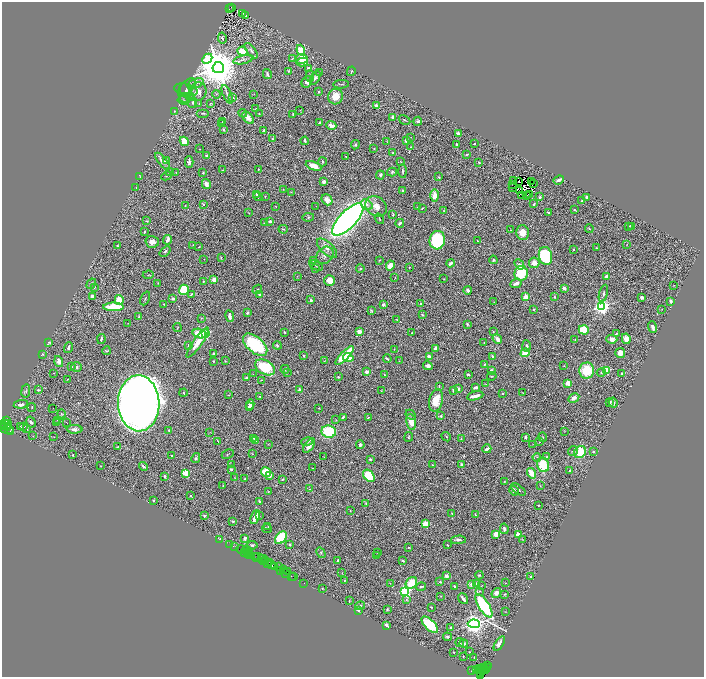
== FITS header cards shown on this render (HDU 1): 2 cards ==
NAXIS1  =                 1404
NAXIS2  =                 1350

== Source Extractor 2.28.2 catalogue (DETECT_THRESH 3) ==
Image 1404 x 1350 px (HDU 1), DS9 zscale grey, zoomed out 1/2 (1 PNG px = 2 x 2 image px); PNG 706 x 679 px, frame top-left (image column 1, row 1350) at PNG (2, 2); each listed source drawn as its Kron ellipse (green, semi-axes under 4 px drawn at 4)
Background 0.978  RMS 0.03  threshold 0.0906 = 3 sigma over >= 5 px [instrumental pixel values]
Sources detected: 608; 58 cannot appear on this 1/2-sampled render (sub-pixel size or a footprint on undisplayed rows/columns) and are neither listed nor drawn; of the other 550, the 500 brightest by FLUX_AUTO listed and drawn (50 fainter detections omitted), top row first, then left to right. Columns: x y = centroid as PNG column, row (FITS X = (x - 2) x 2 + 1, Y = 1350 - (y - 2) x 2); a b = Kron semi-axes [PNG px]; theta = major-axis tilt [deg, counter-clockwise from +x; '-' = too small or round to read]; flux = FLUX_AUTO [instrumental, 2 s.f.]
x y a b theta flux
232 8 4 2 - 170
229 9 2 1 - 160
242 13 2 1 - 2.2
246 16 3 1 - 2.8
222 38 5 3 - 8.4
301 50 5 4 - 140
242 51 5 4 - 150
251 51 9 3 -53 15
207 59 5 4 - 260
292 59 2 2 - 3.9
302 59 6 5 - 81
243 60 10 3 13 14
302 62 6 3 13 50
218 68 5 5 - 31000
309 68 3 3 - 23
289 71 4 3 - 5.9
351 71 5 2 - 4.9
320 72 3 2 - 3.8
267 74 5 2 - 12
310 76 6 4 -89 18
315 78 7 4 58 22
307 82 6 5 - 38
196 83 8 2 18 13
341 84 8 2 3 6.5
188 86 9 6 45 22
186 90 12 6 -13 19
319 91 2 2 - 8.3
198 92 9 8 - 50
184 93 10 6 -86 28
216 94 4 2 - 3.9
227 94 10 3 -66 13
254 94 2 1 - 2.4
190 96 4 4 - 9.7
336 96 8 7 - 78
232 98 3 2 - 8
183 100 6 3 -7 11
193 103 5 4 - 11
211 103 3 3 - 4
199 104 4 3 - 5.4
377 106 4 3 - 31
256 108 3 2 - 2.2
300 110 2 2 - 2.8
174 111 3 2 - 2.1
203 113 6 2 0 4.6
243 113 4 3 - 6.4
259 114 2 1 - 3
293 114 2 2 - 4.5
393 117 4 2 - 19
248 118 7 4 -45 43
404 120 6 2 -29 7.2
418 121 4 4 - 9.8
223 122 2 2 - 4.9
320 123 2 2 - 8.5
221 124 3 2 - 6.2
331 125 5 3 - 54
223 129 4 2 - 8
264 130 3 2 - 4.4
458 134 3 2 - 28
410 138 3 2 - 3.6
273 139 4 3 - 6.9
407 140 3 3 - 44
184 141 5 3 - 140
305 141 4 2 - 11
387 141 3 2 - 3.5
457 144 2 2 - 28
474 144 2 2 - 8.4
355 145 5 4 - 8.7
411 147 3 2 - 5.1
200 149 2 2 - 2.8
374 149 3 2 - 4.2
393 153 3 2 - 6.3
467 154 3 2 - 5.8
207 156 3 2 - 13
346 156 2 1 - 2.9
162 161 10 3 -52 32
167 161 3 2 - 30
189 162 6 3 -89 18
322 162 4 2 - 8.7
401 162 3 2 - 3.7
479 162 2 2 - 4.9
313 166 8 4 -23 68
258 169 2 2 - 4.5
222 170 2 2 - 3
403 171 7 2 -88 7.5
169 172 2 2 - 3.1
176 172 2 2 - 2.3
392 172 5 4 - 8.8
203 173 2 2 - 4.9
380 175 4 3 - 11
166 176 5 3 - 5.9
140 177 3 2 - 2.7
439 177 2 2 - 6.1
513 180 4 2 - 3.4
559 180 5 2 - 27
324 181 4 3 - 24
518 181 2 1 - 3.5
531 181 2 1 - 3.1
534 183 2 1 - 17
206 184 5 4 - 36
513 185 2 1 - 5.2
136 187 2 1 - 2.7
513 187 2 1 - 3.7
283 189 2 2 - 2.8
403 190 3 3 - 11
520 191 2 1 - 4.2
291 192 3 2 - 2.5
257 194 3 2 - 5.7
435 195 6 4 89 49
521 195 2 1 - 2.1
530 195 2 1 - 4.7
265 196 2 2 - 4.1
527 196 2 1 - 2.6
258 197 4 2 - 5.5
540 197 3 2 - 9.7
586 197 4 3 - 15
327 200 6 5 - 54
582 201 4 2 - 11
203 204 3 2 - 8.8
534 204 3 2 - 8.1
185 205 2 2 - 3.1
367 205 6 5 - 21
276 206 3 2 - 2.7
316 206 2 1 - 4.9
376 206 11 9 -35 73
417 207 3 2 - 2.8
422 208 3 1 - 3.8
575 210 2 2 - 3.6
444 211 3 3 - 5
549 212 3 2 - 8.5
249 213 3 2 - 3.5
393 214 4 3 - 5.7
308 217 6 4 10 8.4
379 219 5 3 - 8.1
348 220 21 8 46 3900
146 221 3 2 - 4.4
270 221 4 3 - 12
264 223 2 2 - 5.3
400 223 4 3 - 16
629 226 2 2 - 2.3
632 226 4 2 - 11
589 228 4 2 - 5
283 229 5 3 - 6.7
511 230 2 2 - 7.2
144 232 3 2 - 4.4
523 232 7 6 - 70
167 240 5 2 - 27
437 240 9 7 77 510
477 241 2 2 - 6.1
152 242 6 6 - 36
193 245 4 2 - 6.3
627 245 2 1 - 2.2
117 246 3 2 - 3.9
199 247 3 2 - 3.6
327 248 12 6 -42 47
596 248 2 1 - 3.6
573 249 2 2 - 5.4
165 251 6 4 41 12
325 255 9 7 44 30
545 256 9 6 -77 570
221 257 2 1 - 4
204 259 2 1 - 2.4
313 260 3 2 - 4.6
379 260 2 2 - 3.5
493 260 4 4 - 9.4
451 263 4 2 - 15
534 263 5 5 - 53
519 264 6 4 -50 22
316 265 7 4 -28 9.1
390 266 5 4 - 67
409 267 2 2 - 4.1
315 268 3 2 - 2.5
360 269 4 3 - 6.1
521 273 7 7 - 260
148 275 5 2 - 3.7
297 276 3 2 - 2.9
607 276 4 3 - 28
395 277 2 2 - 3.4
214 279 4 4 - 42
444 279 2 1 - 2.6
330 280 5 5 - 74
204 281 4 3 - 5.3
158 283 2 2 - 3.6
516 283 6 3 24 33
91 284 5 3 - 10
674 285 2 2 - 2.5
95 287 2 2 - 3.3
564 288 3 2 - 26
257 289 5 2 - 4.5
184 290 5 5 - 310
468 290 4 3 - 19
603 293 9 3 75 14
191 294 4 2 - 14
259 294 3 2 - 15
92 296 4 3 - 39
526 297 3 2 - 170
554 297 3 2 - 4.3
642 297 3 3 - 24
145 298 7 2 66 6.6
173 299 4 3 - 9
119 300 5 3 - 130
311 300 2 2 - 22
671 301 2 2 - 18
494 302 2 2 - 2.8
164 304 2 1 - 3.6
420 304 2 2 - 15
383 305 3 3 - 18
601 306 4 4 - 2800
113 307 10 4 0 300
533 309 3 2 - 4.3
662 309 3 2 - 2.5
371 311 4 3 - 5.8
248 313 3 2 - 7.2
422 315 3 2 - 4.9
230 316 6 3 -80 33
139 317 2 2 - 16
201 318 3 2 - 3.6
397 320 4 2 - 4.4
128 323 2 2 - 2.3
467 324 3 2 - 6.3
653 327 6 3 -71 29
177 328 4 2 - 4.5
584 330 5 4 - 180
359 331 4 4 - 27
285 332 2 2 - 7.3
493 332 3 3 - 4.8
205 333 3 3 - 640
412 333 2 1 - 3.2
199 334 7 4 -15 120
616 334 3 3 - 10
101 339 5 2 - 12
497 339 5 3 - 31
612 339 5 4 - 41
626 339 5 4 - 45
575 340 3 2 - 3.4
49 342 3 3 - 6.4
198 342 18 4 55 93
484 342 2 1 - 2.6
255 345 14 8 -41 470
277 345 4 3 - 7.4
188 346 3 3 - 4.5
527 346 6 3 -85 14
68 348 5 3 - 12
436 348 4 3 - 33
394 349 2 2 - 2.5
106 351 4 2 - 6.7
525 353 5 4 - 110
620 353 5 5 - 50
43 354 4 3 - 4.5
213 354 3 2 - 10
303 355 3 2 - 5.7
345 355 12 4 46 240
429 356 3 2 - 20
492 356 3 3 - 7.3
348 358 5 3 - 190
387 359 4 2 - 6.9
214 361 2 2 - 5
225 361 2 2 - 3.7
324 361 3 2 - 2.9
399 361 2 2 - 2.2
59 362 6 4 -72 23
485 365 4 3 - 6.2
428 366 5 4 - 28
564 366 2 2 - 2.3
71 367 2 1 - 2.2
76 367 5 4 - 14
265 367 11 7 -29 280
285 369 4 2 - 16
607 370 3 3 - 280
491 371 3 3 - 14
587 371 8 7 - 220
288 372 3 2 - 3.5
367 372 3 3 - 31
601 372 4 3 - 8.1
54 373 2 2 - 2.4
622 373 4 2 - 7.8
253 374 2 1 - 4.1
468 374 4 2 - 10
384 375 2 1 - 2.7
492 376 4 2 - 4.1
338 377 3 2 - 5
246 378 2 2 - 14
68 379 2 1 - 3.2
261 380 4 2 - 3.6
568 383 3 2 - 150
486 384 3 2 - 3.7
439 386 4 2 - 3.7
475 387 4 2 - 21
458 389 3 2 - 13
38 390 4 2 - 10
300 390 2 2 - 58
453 390 3 2 - 13
26 391 7 4 82 9.7
381 391 3 2 - 2.9
183 393 4 2 - 7.5
502 393 2 2 - 7.3
523 393 3 2 - 2.7
229 395 3 2 - 4.7
259 396 4 3 - 5.9
475 396 8 2 12 45
574 398 6 4 30 38
436 400 11 6 77 120
610 402 3 2 - 5.3
139 403 28 20 -88 14000
613 403 5 3 - 21
21 404 7 4 7 18
250 405 5 3 - 41
32 407 4 2 - 4.3
249 407 3 2 - 20
53 408 2 1 - 3.5
319 408 2 2 - 2.8
61 414 4 3 - 4.3
411 415 5 3 - 7.9
441 416 3 2 - 10
343 417 3 2 - 5.8
368 418 4 2 - 4.6
57 420 3 2 - 4.2
336 420 3 2 - 3.3
6 421 3 2 - 110
31 422 6 4 -59 12
57 422 3 2 - 4.6
67 422 2 1 - 4.2
411 422 8 5 -81 75
5 423 2 2 - 140
6 425 6 2 39 330
20 426 4 2 - 4.2
7 427 2 2 - 240
24 427 2 1 - 15
27 429 2 2 - 4.2
75 429 8 4 -2 23
8 430 6 2 1 67
169 430 4 3 - 10
10 431 2 1 - 350
329 431 7 6 - 370
564 431 2 2 - 2.2
210 433 3 2 - 3
33 436 3 2 - 2.3
54 437 2 1 - 2.1
409 437 5 2 - 4.9
446 437 5 3 - 6.6
525 437 3 2 - 11
543 437 4 2 - 3.2
254 438 2 2 - 6.4
461 439 3 2 - 3
218 441 4 2 - 3.9
255 441 3 2 - 6.1
307 442 6 3 11 12
539 442 3 2 - 2.5
268 444 2 2 - 3.5
533 444 3 2 - 2.3
360 445 4 3 - 14
309 446 8 4 54 38
117 447 2 2 - 4
487 449 4 2 - 24
573 451 5 4 - 11
580 452 6 5 - 190
594 452 3 3 - 6.8
228 454 6 3 27 6.3
252 454 3 2 - 2.2
73 455 2 2 - 4.8
171 456 2 2 - 5.9
324 457 2 2 - 2.4
546 457 4 3 - 7.7
196 458 5 4 - 11
537 458 4 3 - 8
370 459 2 2 - 9.5
461 464 3 3 - 10
231 465 3 2 - 3.4
433 465 2 2 - 4.7
543 465 7 6 - 210
101 466 2 1 - 2.8
143 466 5 2 - 11
313 468 3 1 - 2.1
231 469 4 3 - 7.9
570 471 2 2 - 6.6
266 472 5 4 - 150
186 473 3 3 - 300
531 473 5 3 - 140
270 475 3 3 - 31
164 476 3 2 - 5
369 476 7 5 -47 230
234 477 2 2 - 2.6
245 479 2 2 - 6.3
282 479 3 3 - 4.8
504 481 3 2 - 2.8
223 486 2 2 - 3.3
540 486 2 1 - 3.3
309 489 3 2 - 3.2
514 490 5 4 - 18
518 490 8 3 -36 9.9
268 492 2 2 - 4.7
191 496 2 2 - 5.7
153 501 2 2 - 9.3
259 501 3 2 - 5.9
366 503 3 3 - 5.3
538 505 2 2 - 3.7
350 511 2 2 - 3
452 513 2 2 - 6.6
475 515 3 2 - 5.6
204 516 3 3 - 8.2
259 516 2 2 - 4.3
255 517 7 3 65 56
233 521 3 2 - 8.6
426 524 3 3 - 320
268 527 4 2 - 3.6
267 528 5 2 - 4.4
504 529 5 3 - 15
496 534 4 3 - 93
518 534 3 3 - 210
245 538 3 3 - 11
281 538 7 5 50 470
220 539 3 1 - 21
458 540 7 3 1 17
522 540 4 2 - 4.3
230 544 3 1 - 69
252 545 5 4 - 8.4
290 545 3 3 - 7.6
447 545 3 2 - 5.1
234 547 4 1 - 48
409 547 4 2 - 4.8
241 549 4 2 - 61
247 550 3 1 - 55
250 551 2 1 - 52
244 552 3 1 - 36
377 552 2 2 - 2.5
250 553 2 1 - 30
321 553 6 4 -61 9.4
247 554 2 1 - 57
249 554 2 1 - 39
376 556 3 2 - 4.2
256 557 4 1 - 74
258 557 3 1 - 73
261 558 3 2 - 33
263 559 2 2 - 160
266 561 2 1 - 47
338 561 4 2 - 9.6
403 561 3 3 - 9.5
264 562 3 1 - 130
270 562 3 2 - 77
268 564 3 2 - 84
272 565 3 3 - 150
274 567 2 1 - 15
279 567 3 1 - 81
281 570 3 1 - 37
283 570 2 1 - 49
287 571 2 1 - 17
285 573 2 1 - 83
342 573 3 2 - 2.8
479 575 4 3 - 6
291 576 2 1 - 87
294 576 3 1 - 100
446 576 3 2 - 43
531 577 3 2 - 13
345 581 3 2 - 3.2
440 582 2 2 - 6.9
304 583 2 1 - 27
390 583 3 2 - 2.7
411 583 6 5 - 190
506 583 3 2 - 2.7
471 584 4 3 - 20
477 584 4 3 - 20
454 586 3 2 - 5.6
482 586 4 2 - 3.6
421 587 5 3 - 10
322 588 3 2 - 4
405 591 3 3 - 1200
479 591 4 3 - 6.4
496 593 5 4 - 33
505 594 3 2 - 4.3
441 596 3 2 - 2.8
463 599 6 2 -53 18
349 600 3 2 - 3.6
406 600 3 3 - 4.8
360 606 5 3 - 7.4
484 606 13 5 -58 560
431 607 2 2 - 6.9
387 609 3 2 - 5.7
358 610 4 3 - 9
506 612 3 2 - 2.5
474 624 6 4 -3 5400
386 625 4 2 - 18
430 625 10 5 -45 250
450 628 3 2 - 8.5
447 637 4 4 - 9.3
460 642 4 3 - 6.5
499 643 8 4 55 26
464 644 4 3 - 18
454 652 2 2 - 3.8
469 652 2 2 - 3.8
463 656 2 2 - 2.4
474 657 4 2 - 3.4
488 666 2 1 - 71
487 668 3 2 - 60
477 669 2 1 - 47
479 669 3 2 - 170
483 669 5 1 - 88
485 669 3 2 - 23
471 671 2 1 - 70
482 671 4 2 - 210
480 672 3 2 - 78
481 675 2 2 - 62
At the frame edge (FLAGS 8, measured only in part): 1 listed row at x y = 481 675
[50 fainter detections neither listed nor drawn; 58 sub-pixel or undisplayed-footprint detections neither listed nor drawn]